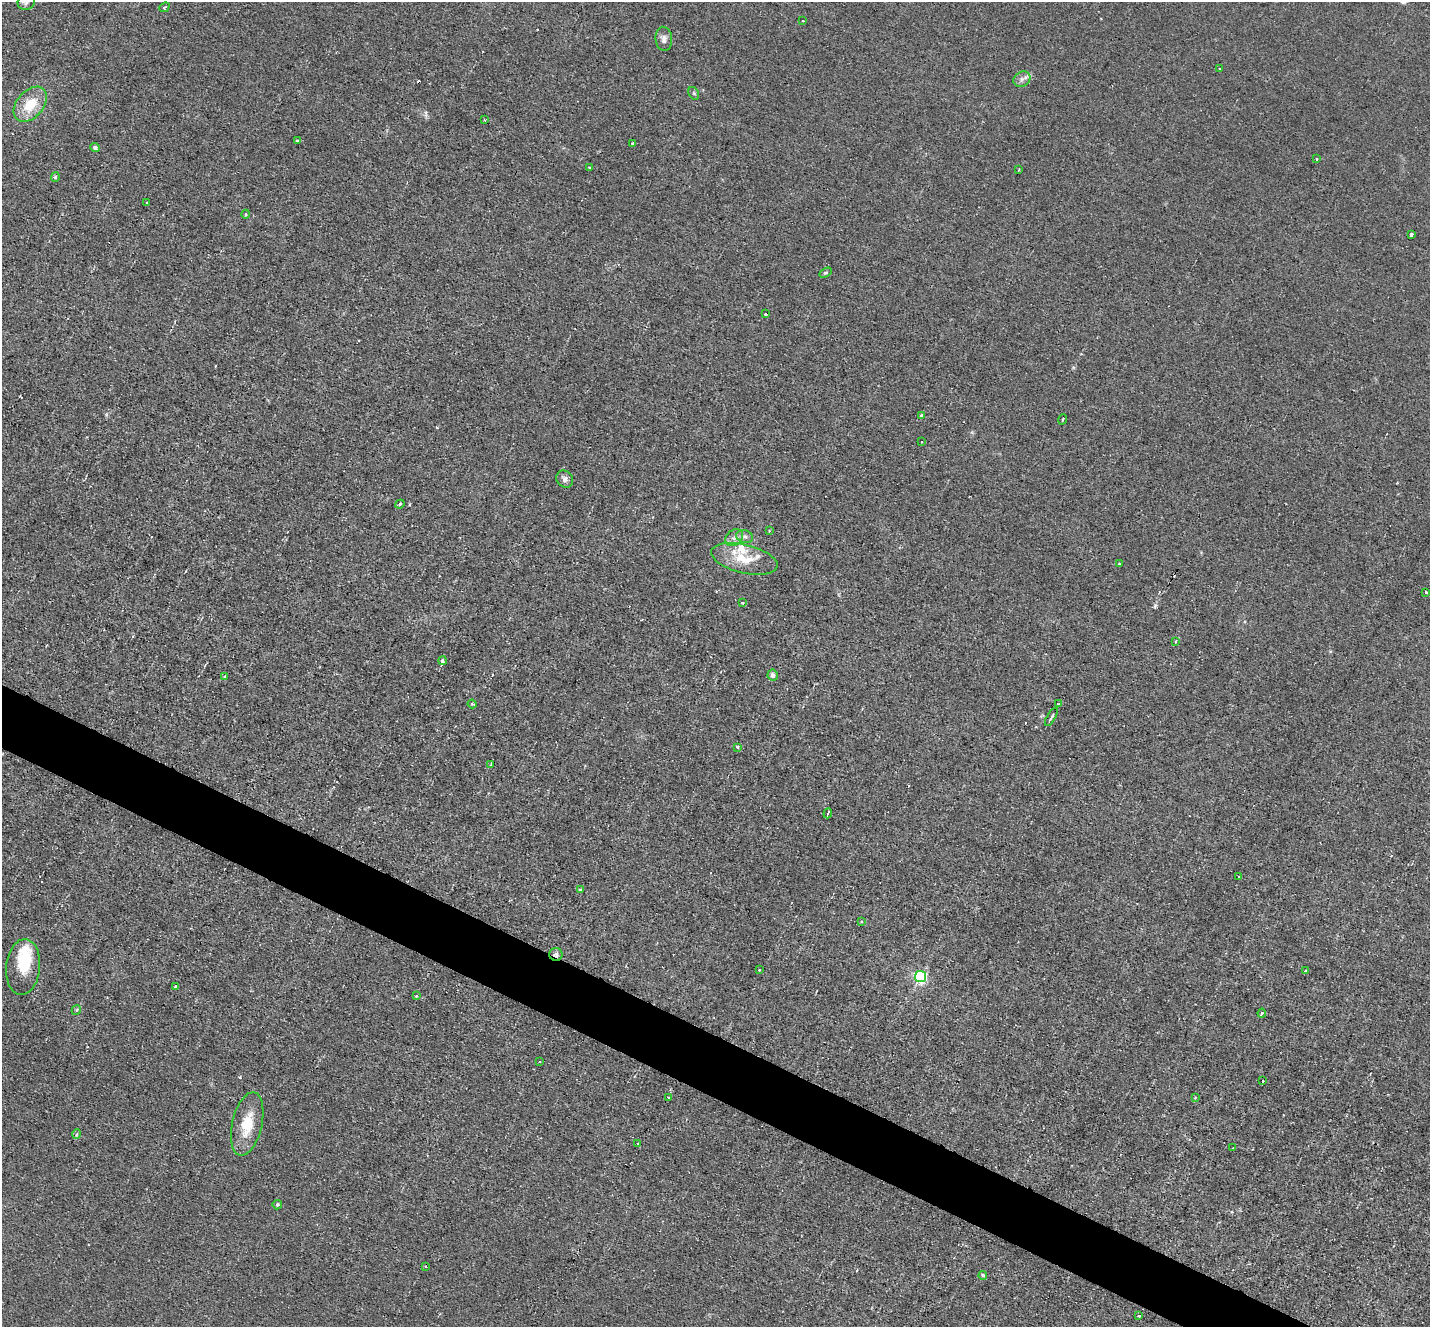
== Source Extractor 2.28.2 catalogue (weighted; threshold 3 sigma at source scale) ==
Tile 6 of 4 x 4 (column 2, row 2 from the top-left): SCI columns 1429-2856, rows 2931-4255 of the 5713 x 5726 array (HDU 1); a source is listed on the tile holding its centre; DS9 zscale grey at full resolution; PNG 1432 x 1329 px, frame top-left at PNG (2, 2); each listed source drawn as its Kron ellipse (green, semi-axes under 4 px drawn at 4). Shown black and unused: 4% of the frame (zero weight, under 2 of 3 exposures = <1% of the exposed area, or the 3 px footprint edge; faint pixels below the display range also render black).
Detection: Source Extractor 2.28.2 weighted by HDU 2 'WHT'; one run over the whole footprint, this tile lists its part. Background 0.0113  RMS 0.0047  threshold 0.021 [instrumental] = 3 sigma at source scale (4.5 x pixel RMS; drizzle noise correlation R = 1.50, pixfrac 1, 0.05/0.05 arcsec/px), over >= 5 px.
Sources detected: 74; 5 cosmic-ray / hot-pixel residue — neither listed nor drawn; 2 inside a brighter listed object's ellipse — not listed separately; the other 67 listed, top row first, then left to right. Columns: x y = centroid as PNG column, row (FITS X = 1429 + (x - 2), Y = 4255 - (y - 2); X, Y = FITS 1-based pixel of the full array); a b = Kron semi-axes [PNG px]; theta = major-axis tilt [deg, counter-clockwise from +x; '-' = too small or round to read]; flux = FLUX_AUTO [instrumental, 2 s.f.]
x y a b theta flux
26 2 8 7 - 1.8
164 7 5 4 - 0.79
803 21 3 2 - 0.36
664 39 12 8 -85 2.4
1219 69 3 2 - 0.4
1022 79 9 7 33 2.1
694 93 7 5 -60 0.68
30 104 20 13 49 13
485 120 3 2 - 0.77
297 141 4 3 - 0.83
633 143 3 2 - 0.67
95 147 5 4 - 1.4
1316 159 3 2 - 0.61
589 168 3 2 - 0.57
1019 170 3 2 - 0.5
55 177 5 3 - 1.3
147 202 3 2 - 0.81
246 214 4 3 - 0.5
1411 234 3 3 - 8.2
825 273 7 4 30 0.68
765 314 3 3 - 1.4
921 415 3 3 - 1.2
1063 419 5 2 - 0.47
921 442 2 2 - 0.54
565 479 9 8 - 2
400 504 5 3 - 1.3
769 531 2 2 - 0.38
745 537 8 6 -15 1.7
734 538 9 7 39 2.4
744 559 34 14 -13 13
1119 564 4 3 - 0.38
1426 592 3 3 - 0.92
743 603 3 3 - 0.98
1176 641 4 2 - 0.43
443 661 4 3 - 3
773 675 5 5 - 1.8
225 677 4 4 - 1
472 704 5 3 - 0.56
1059 704 3 3 - 0.69
1051 717 10 3 59 1
737 747 3 3 - 1.2
491 764 4 2 - 0.43
828 813 5 2 - 0.69
1239 877 3 3 - 0.53
581 890 4 4 - 1.5
861 922 3 3 - 0.46
556 954 6 6 - 1.5
23 967 28 17 84 14
760 970 3 2 - 0.57
1306 971 4 3 - 1.2
920 976 5 5 - 100
175 987 3 3 - 1.6
416 996 3 3 - 0.66
76 1010 5 4 - 0.73
1262 1013 4 3 - 0.68
540 1061 3 2 - 0.61
1263 1081 3 3 - 0.77
668 1097 3 2 - 0.84
1195 1098 4 3 - 0.35
247 1124 32 15 77 14
77 1134 5 3 - 0.46
638 1143 3 2 - 0.59
1233 1148 3 3 - 1.7
277 1205 5 4 - 0.91
425 1266 3 2 - 0.5
983 1275 4 4 - 0.87
1138 1316 3 2 - 1.1
Overlapping masked pixels (flux is a lower limit): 1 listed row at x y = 556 954
Isophote crosses this tile's border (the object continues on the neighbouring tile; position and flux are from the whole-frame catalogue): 1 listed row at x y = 26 2
Unlisted compact peaks at least as high as the median listed source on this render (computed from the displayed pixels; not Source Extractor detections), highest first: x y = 1155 605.